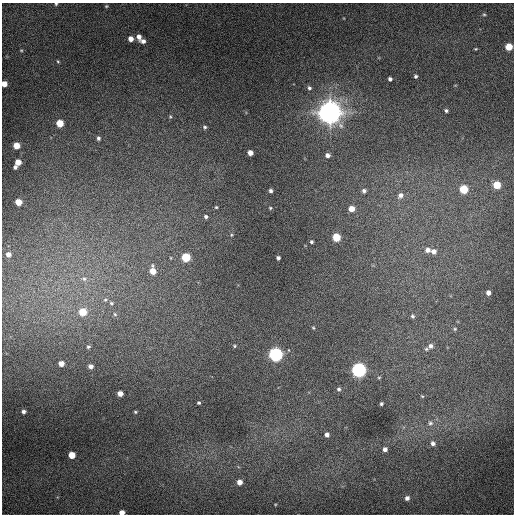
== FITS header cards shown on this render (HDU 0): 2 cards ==
NAXIS1  =                  512 / Axis length
NAXIS2  =                  512 / Axis length

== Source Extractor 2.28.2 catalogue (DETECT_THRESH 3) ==
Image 512 x 512 px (HDU 0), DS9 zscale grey, 1 PNG px = 1 image px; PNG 516 x 516 px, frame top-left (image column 1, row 512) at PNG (2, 3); no overlay
Background 493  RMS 22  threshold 64.8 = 3 sigma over >= 5 px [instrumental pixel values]
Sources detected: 77; all 77 listed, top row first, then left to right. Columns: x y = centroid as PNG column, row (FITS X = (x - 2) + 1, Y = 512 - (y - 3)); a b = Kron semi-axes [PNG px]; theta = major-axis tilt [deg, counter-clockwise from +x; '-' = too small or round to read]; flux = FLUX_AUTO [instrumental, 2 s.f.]
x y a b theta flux
56 4 4 4 - 1.7e+03
106 6 5 4 - 1.8e+03
484 14 5 3 - 1.6e+03
139 37 6 5 - 7.0e+03
131 39 5 5 - 9.8e+03
143 41 6 5 - 5.5e+03
509 47 5 5 - 2.7e+04
476 49 4 3 - 1.4e+03
21 50 4 4 - 1.5e+03
58 61 4 3 - 1.5e+03
416 76 4 4 - 2.7e+03
390 79 4 4 - 3.9e+03
4 84 5 4 - 1.2e+04
309 88 6 5 - 3.2e+03
446 110 4 4 - 2.7e+03
329 112 9 8 - 1.8e+06
170 117 5 4 - 1.8e+03
60 123 5 5 - 2.8e+04
205 127 5 4 - 2.4e+03
98 138 5 4 - 3.2e+03
16 146 5 5 - 1.9e+04
250 153 5 4 - 1.1e+04
327 155 6 5 - 6.1e+03
18 162 5 5 - 1.4e+04
15 167 4 4 - 3.4e+03
497 185 5 5 - 3.9e+04
463 189 5 5 - 5.5e+04
271 191 4 3 - 3.3e+03
364 191 5 5 - 4.0e+03
400 195 9 7 50 6.6e+03
18 202 5 5 - 2.0e+04
216 207 4 4 - 1.7e+03
270 208 4 3 - 1.5e+03
351 209 5 5 - 1.4e+04
206 217 6 5 - 3.4e+03
231 235 4 4 - 1.5e+03
336 237 5 5 - 4.6e+04
312 242 3 3 - 2.1e+03
427 250 6 6 - 7.6e+03
433 251 7 6 - 8.0e+03
8 254 5 5 - 7.5e+03
186 257 5 5 - 6.1e+04
171 258 5 3 - 1.3e+03
278 258 4 3 - 3.6e+03
153 271 8 6 -86 2.0e+04
84 279 9 7 -12 6.3e+03
488 293 4 4 - 7.0e+03
105 300 7 5 -68 3.2e+03
111 303 6 5 - 2.6e+03
83 312 6 6 - 3.4e+04
115 314 6 5 - 2.6e+03
412 316 6 5 - 2.9e+03
313 328 4 4 - 1.5e+03
455 329 5 4 - 2.0e+03
234 346 5 4 - 1.8e+03
430 346 7 7 - 6.1e+03
88 347 4 4 - 2.3e+03
426 349 5 4 - 2.3e+03
275 354 6 6 - 4.6e+05
61 363 5 4 - 1.0e+04
91 366 4 4 - 5.9e+03
359 370 6 6 - 5.3e+05
339 389 5 5 - 2.9e+03
120 394 5 4 - 1.2e+04
422 396 5 3 - 1.5e+03
199 403 4 3 - 1.9e+03
381 404 3 3 - 2.3e+03
23 411 5 4 - 4.0e+03
135 412 4 3 - 1.7e+03
430 423 8 7 - 4.7e+03
327 435 4 4 - 6.2e+03
433 443 6 5 - 5.0e+03
385 449 4 4 - 5.4e+03
72 455 5 5 - 2.4e+04
239 482 5 4 - 9.9e+03
407 498 5 4 - 5.7e+03
122 512 4 4 - 1.0e+04
At the frame edge (FLAGS 8, measured only in part): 3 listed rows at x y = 56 4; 4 84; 122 512